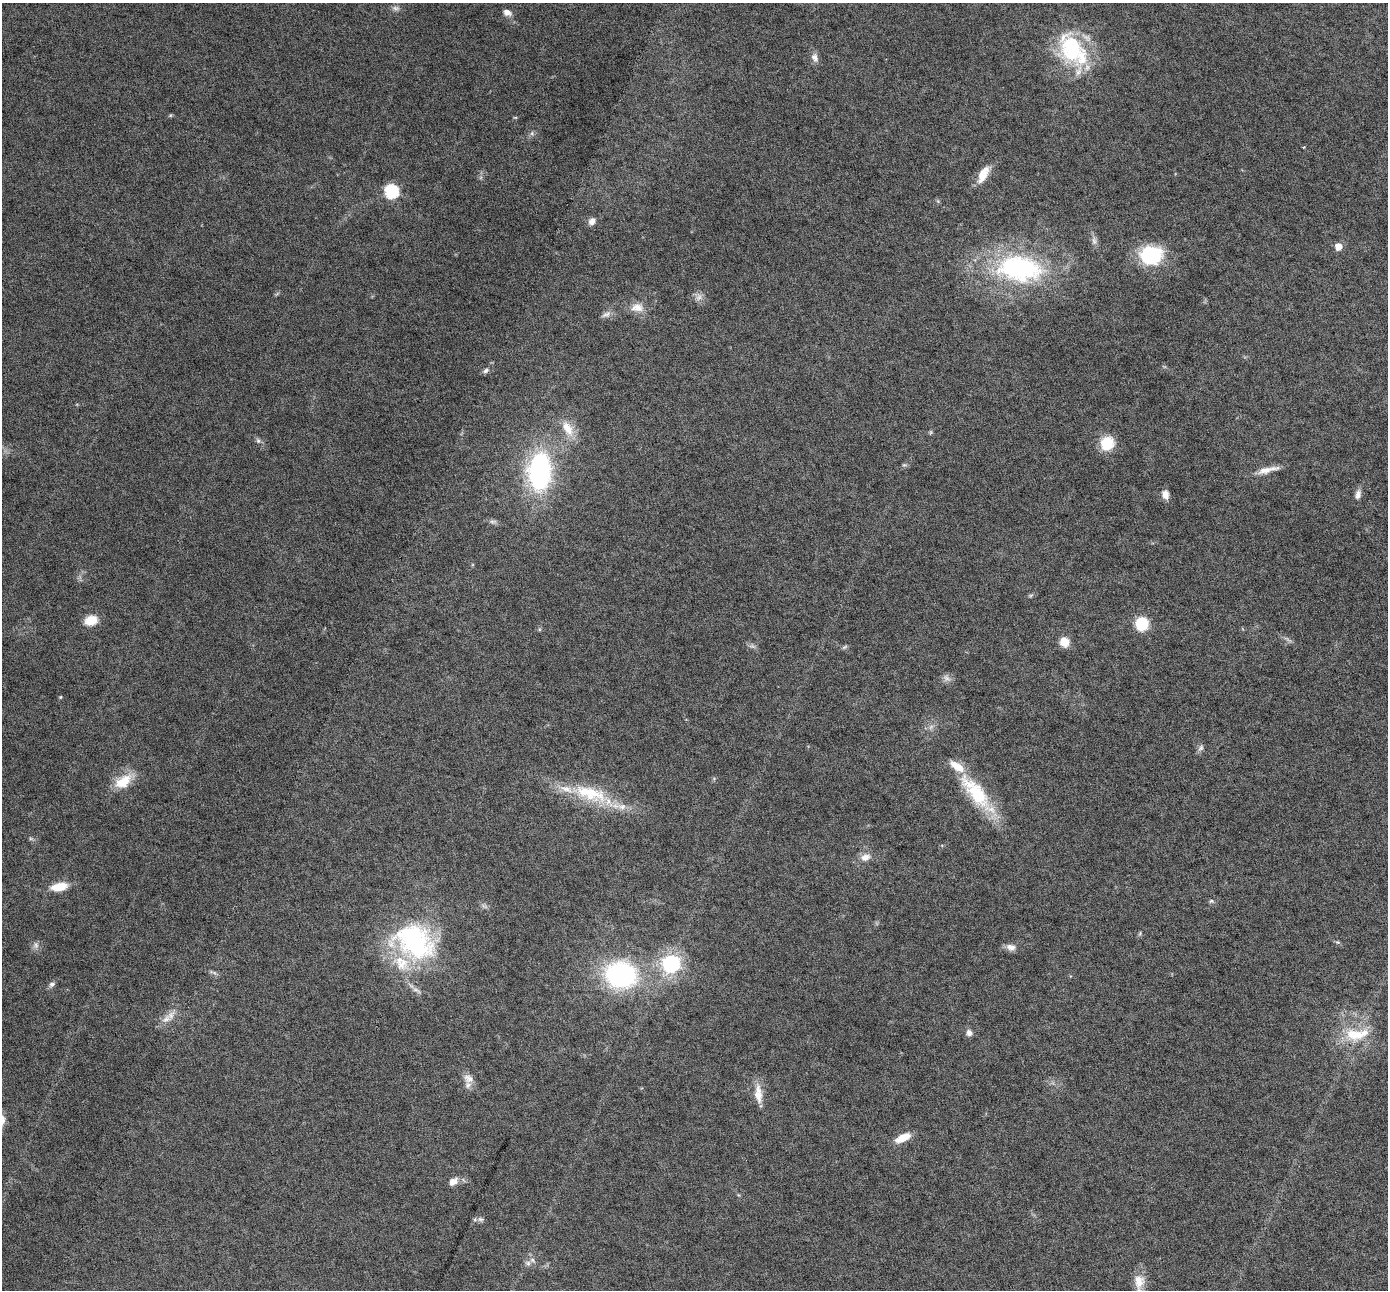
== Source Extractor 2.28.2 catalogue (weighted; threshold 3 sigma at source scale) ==
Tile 7 of 4 x 4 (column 3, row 2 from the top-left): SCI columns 2776-4161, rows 2848-4135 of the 5548 x 5559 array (HDU 1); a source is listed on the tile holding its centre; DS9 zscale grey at full resolution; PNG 1390 x 1292 px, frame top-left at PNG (2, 3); no overlay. Shown black and unused: <1% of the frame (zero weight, under 4 of 8 exposures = <1% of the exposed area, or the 3 px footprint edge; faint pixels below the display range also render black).
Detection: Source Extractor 2.28.2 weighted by HDU 2 'WHT'; one run over the whole footprint, this tile lists its part. Background 0.0825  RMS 0.0066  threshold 0.027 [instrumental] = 3 sigma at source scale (4.09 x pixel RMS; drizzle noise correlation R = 1.36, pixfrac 0.8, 0.05/0.05 arcsec/px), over >= 5 px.
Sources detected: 68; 2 too faint to see at this stretch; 1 cosmic-ray / hot-pixel residue — not listed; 6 inside a brighter listed object's ellipse — not listed separately; the other 59 listed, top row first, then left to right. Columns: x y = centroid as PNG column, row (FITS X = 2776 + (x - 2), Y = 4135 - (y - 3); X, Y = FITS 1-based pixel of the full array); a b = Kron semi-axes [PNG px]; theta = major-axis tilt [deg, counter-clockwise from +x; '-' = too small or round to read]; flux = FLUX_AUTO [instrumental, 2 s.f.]
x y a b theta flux
507 12 9 7 -17 3.5
1072 49 46 27 -53 55
815 57 12 9 -68 3.2
515 117 6 3 -17 0.57
532 133 7 4 73 1.2
983 175 21 9 63 9.6
391 191 7 7 - 84
592 221 8 7 - 3.5
1094 241 12 6 -84 2.6
1338 246 6 5 - 7.5
1151 255 22 18 2 43
1019 268 50 28 -6 100
699 297 10 8 52 3.1
637 307 18 12 -1 6.7
606 314 15 6 24 2.6
486 370 8 6 46 1.6
567 428 22 11 -59 10
931 432 6 4 71 0.79
258 441 7 5 -69 1.4
1107 443 13 12 - 19
1267 470 30 7 14 6.7
539 471 31 18 87 120
1165 494 10 7 -80 4.6
1358 495 13 7 77 3.3
493 521 11 4 4 1.5
1031 595 7 4 19 0.93
91 620 11 9 14 12
1142 624 9 9 - 29
1064 642 10 9 - 8
752 646 9 3 5 1.3
946 678 11 7 -35 2.7
60 697 4 4 - 0.62
1201 748 9 6 51 1.9
123 781 25 14 35 14
591 793 54 20 -17 36
976 793 59 18 -50 38
865 857 13 9 21 4.9
59 887 21 10 10 10
1211 901 7 5 21 1.1
484 906 11 3 -31 1.2
1140 933 6 4 50 0.82
414 941 57 43 -28 94
1338 942 7 4 0 0.83
36 945 10 6 -76 2.1
1011 947 12 8 -13 3.7
671 964 8 7 - 180
621 975 23 19 -8 120
52 984 8 6 25 1.8
416 990 15 5 -29 2.7
166 1019 17 9 35 5.9
969 1033 8 7 - 2.6
1356 1035 33 16 -6 21
468 1078 14 11 -32 4.6
758 1094 27 9 -86 8
903 1138 17 7 25 10
453 1181 13 9 33 4.4
480 1219 8 6 -15 1.6
528 1263 8 7 - 2.3
1139 1281 20 14 -86 9.2
Isophote crosses this tile's border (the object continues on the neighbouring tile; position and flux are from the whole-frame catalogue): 1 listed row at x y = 1139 1281